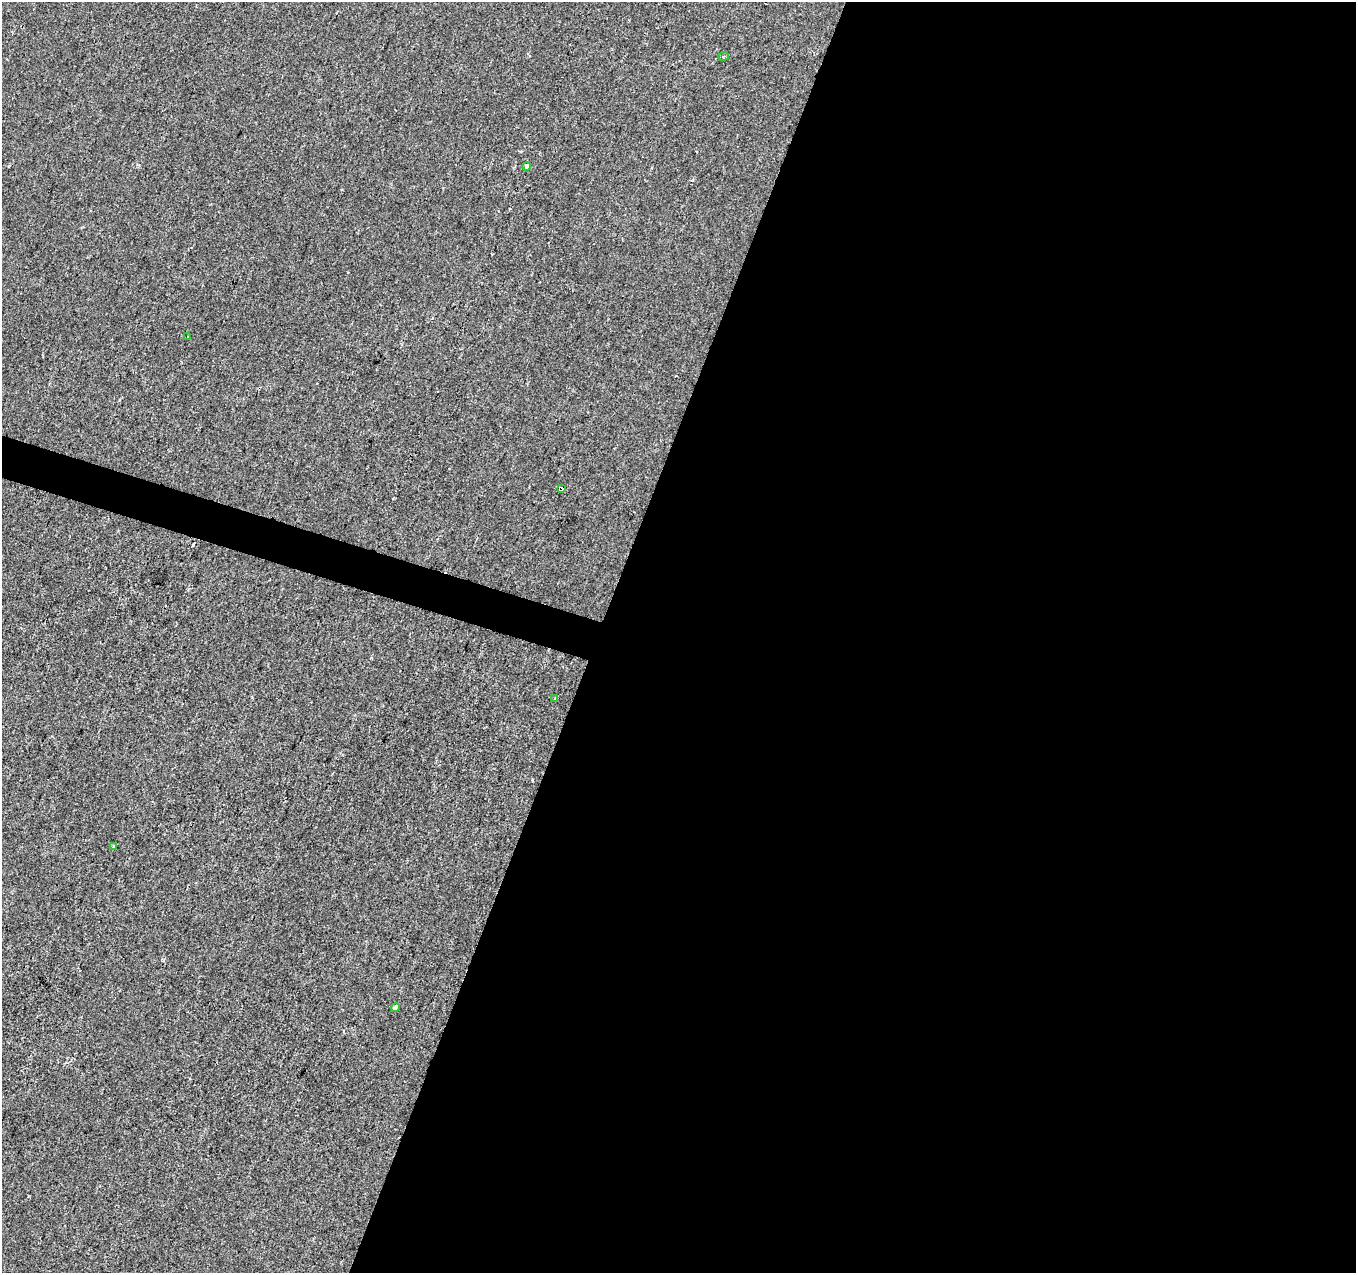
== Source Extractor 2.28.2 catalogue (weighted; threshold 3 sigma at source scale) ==
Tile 12 of 4 x 4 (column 4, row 3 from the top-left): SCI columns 4069-5422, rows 1548-2818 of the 5422 x 5573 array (HDU 1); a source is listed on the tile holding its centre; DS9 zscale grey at full resolution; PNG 1358 x 1275 px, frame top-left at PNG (2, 2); each listed source drawn as its Kron ellipse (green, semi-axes under 4 px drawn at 4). Shown black and unused: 57% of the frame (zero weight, under 2 of 3 exposures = <1% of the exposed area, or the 3 px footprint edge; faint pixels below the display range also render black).
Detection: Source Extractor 2.28.2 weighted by HDU 2 'WHT'; one run over the whole footprint, this tile lists its part. Background -5.66e-04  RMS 0.0041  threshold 0.0187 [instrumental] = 3 sigma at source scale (4.5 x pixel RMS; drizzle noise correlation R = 1.50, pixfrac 1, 0.0396/0.0396 arcsec/px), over >= 5 px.
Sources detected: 11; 4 cosmic-ray / hot-pixel residue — neither listed nor drawn; the other 7 listed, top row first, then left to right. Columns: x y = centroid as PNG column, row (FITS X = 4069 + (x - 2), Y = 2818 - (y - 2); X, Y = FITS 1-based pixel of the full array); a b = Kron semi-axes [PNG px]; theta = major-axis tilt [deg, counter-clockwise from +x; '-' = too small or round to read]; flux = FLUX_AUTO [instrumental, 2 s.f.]
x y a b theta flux
723 56 5 3 - 0.91
527 166 4 4 - 3.2
188 337 4 2 - 0.32
561 488 4 3 - 43
555 699 3 3 - 0.5
114 847 4 3 - 2
395 1007 5 3 - 2.4
Overlapping masked pixels (flux is a lower limit): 1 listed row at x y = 561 488